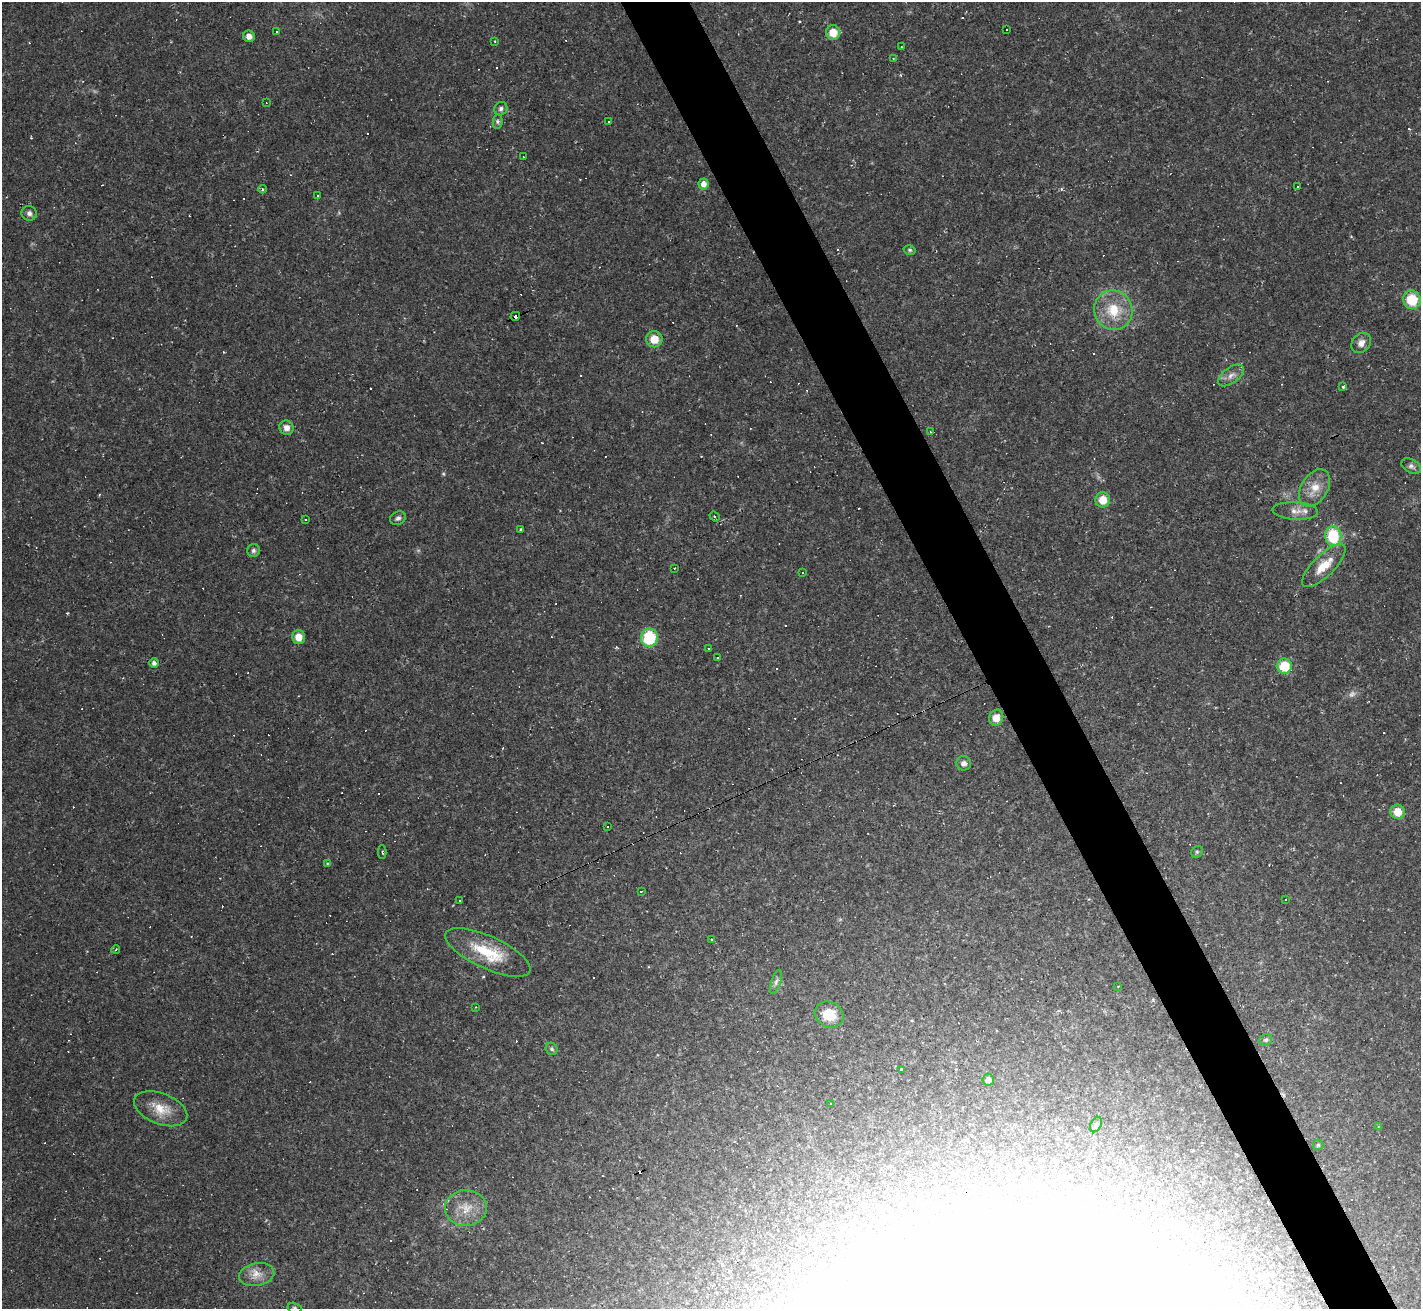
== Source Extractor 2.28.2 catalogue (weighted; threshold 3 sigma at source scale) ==
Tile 6 of 4 x 4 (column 2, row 2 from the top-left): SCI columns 1420-2838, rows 2899-4205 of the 5675 x 5664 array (HDU 1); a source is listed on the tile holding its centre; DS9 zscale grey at full resolution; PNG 1423 x 1311 px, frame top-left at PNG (2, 2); each listed source drawn as its Kron ellipse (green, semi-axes under 4 px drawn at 4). Shown black and unused: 5% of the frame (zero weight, under 2 of 3 exposures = <1% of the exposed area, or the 3 px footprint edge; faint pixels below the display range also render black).
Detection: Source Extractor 2.28.2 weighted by HDU 2 'WHT'; one run over the whole footprint, this tile lists its part. Background 0.0411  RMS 0.0068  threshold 0.0304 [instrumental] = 3 sigma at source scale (4.5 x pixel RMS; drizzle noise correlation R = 1.50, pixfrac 1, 0.05/0.05 arcsec/px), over >= 5 px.
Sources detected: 151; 1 too faint to see at this stretch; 11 inside a brighter object's white glare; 64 cosmic-ray / hot-pixel residue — neither listed nor drawn; the other 75 listed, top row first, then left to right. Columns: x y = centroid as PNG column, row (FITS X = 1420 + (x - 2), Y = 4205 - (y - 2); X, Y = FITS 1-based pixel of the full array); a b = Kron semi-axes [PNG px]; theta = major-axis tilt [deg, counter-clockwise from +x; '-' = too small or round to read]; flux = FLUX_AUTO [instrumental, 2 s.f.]
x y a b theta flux
1007 29 3 3 - 1.2
276 32 3 2 - 1.1
833 32 7 7 - 10
249 36 6 5 - 4
495 41 2 2 - 0.54
901 47 2 2 - 0.4
893 58 3 2 - 0.45
266 103 3 2 - 0.4
501 109 7 6 - 1.8
498 121 7 5 85 1.5
608 122 3 3 - 12
523 157 2 2 - 0.49
704 184 5 5 - 4.6
1298 186 3 3 - 8.8
262 189 4 3 - 0.8
318 196 2 2 - 0.58
29 213 8 7 - 2.5
910 250 6 4 -14 1.1
1412 300 9 8 - 21
1113 310 20 19 - 21
515 316 5 3 - 35
654 339 8 8 - 10
1361 343 11 9 49 4.2
1231 375 15 8 37 4.6
1343 386 3 3 - 3.6
286 428 7 7 - 4.2
930 432 3 3 - 1.3
1411 466 11 7 -29 2.4
1315 488 20 13 58 11
1103 500 7 7 - 10
1295 511 23 8 -3 6.6
715 516 6 4 -38 1.1
398 518 8 6 25 2.2
305 519 3 3 - 1.7
521 529 3 3 - 1.1
1333 536 10 8 -82 32
253 551 6 6 - 1.8
1324 566 28 10 44 14
675 568 3 3 - 1.5
803 573 3 2 - 0.59
298 637 7 6 - 7.6
649 638 9 8 - 33
708 649 3 3 - 0.77
718 657 3 3 - 2.7
154 663 5 4 - 2.6
1284 666 7 7 - 20
996 718 8 7 - 8.3
964 763 7 7 - 3.3
1398 812 7 7 - 11
607 827 3 3 - 2.6
382 852 7 2 90 0.67
1197 852 6 5 - 1
327 863 4 3 - 0.52
641 891 3 2 - 0.63
459 900 3 3 - 40
1285 900 3 2 - 0.67
712 940 4 3 - 0.6
116 949 4 3 - 0.66
488 952 46 16 -25 30
776 982 12 5 71 2.3
1118 986 3 2 - 0.65
475 1007 3 2 - 0.44
829 1015 15 12 -29 13
1266 1040 6 5 - 1.4
552 1049 6 5 - 1.5
901 1070 3 3 - 2.1
988 1080 6 5 - 3
830 1103 3 2 - 1
161 1109 28 15 -22 14
1096 1125 8 5 63 1.5
1378 1126 3 3 - 0.58
1318 1145 5 5 - 1.2
466 1208 21 18 2 14
257 1274 18 11 10 8.1
294 1308 7 5 -17 1.3
Overlapping masked pixels (flux is a lower limit): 1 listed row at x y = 515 316
Isophote crosses this tile's border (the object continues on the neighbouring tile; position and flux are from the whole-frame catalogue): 1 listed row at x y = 294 1308